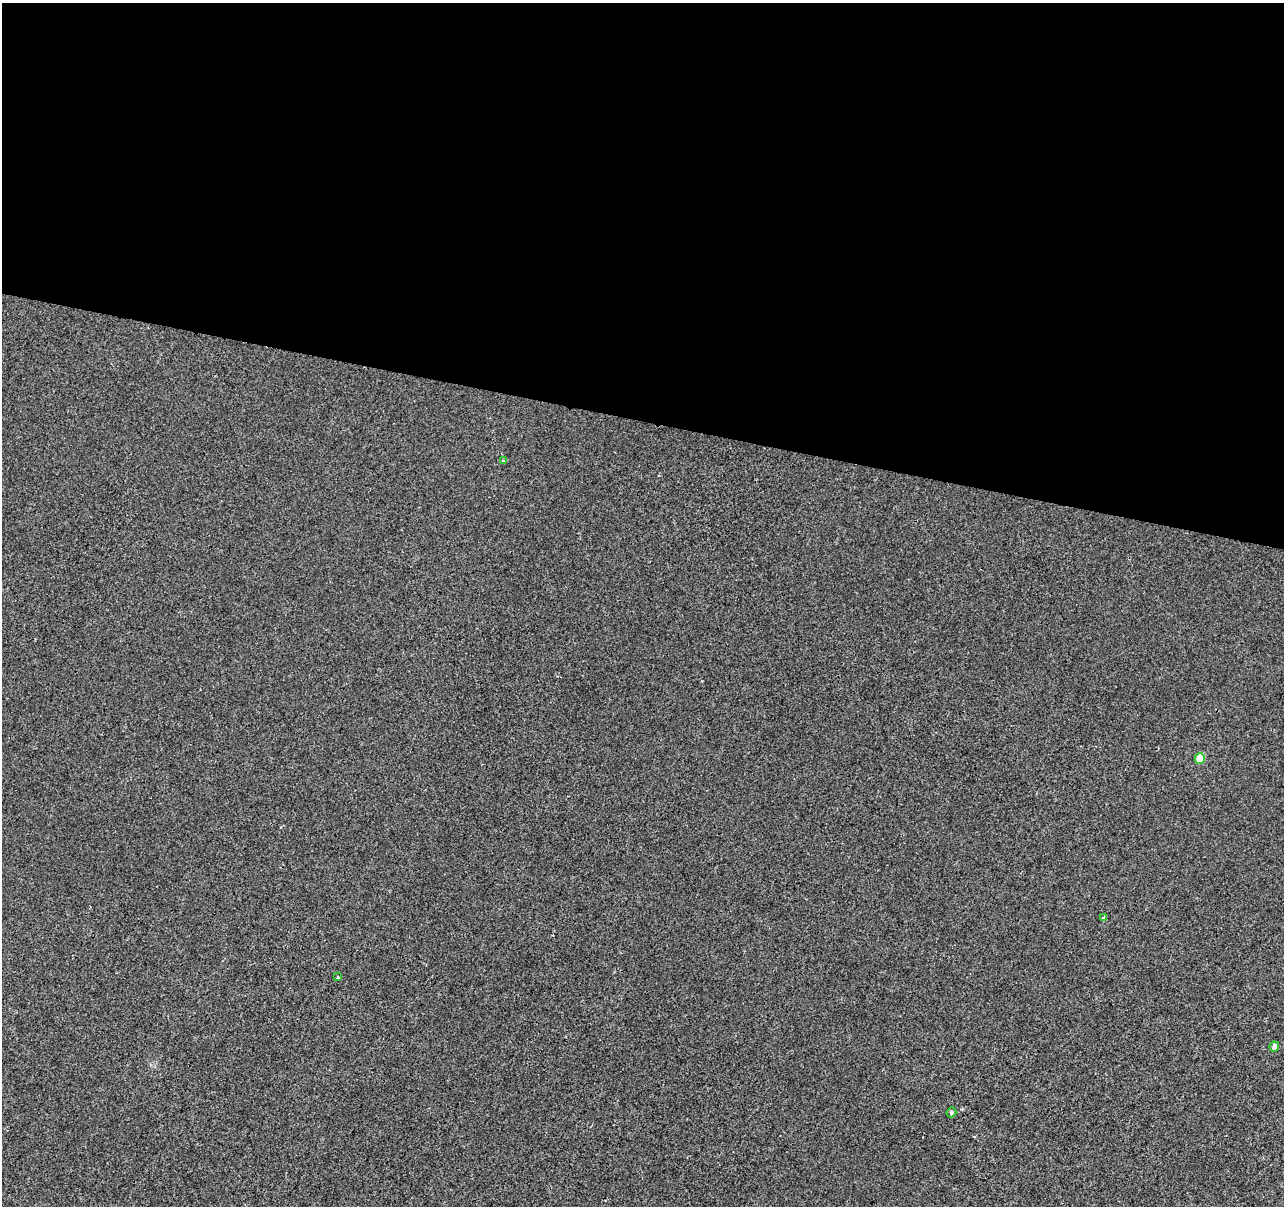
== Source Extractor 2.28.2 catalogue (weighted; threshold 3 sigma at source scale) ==
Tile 3 of 4 x 4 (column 3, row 1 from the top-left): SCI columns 2565-3846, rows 3834-5037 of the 5136 x 5319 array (HDU 1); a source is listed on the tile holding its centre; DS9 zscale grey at full resolution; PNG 1286 x 1208 px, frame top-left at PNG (2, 3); each listed source drawn as its Kron ellipse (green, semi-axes under 4 px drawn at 4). Shown black and unused: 35% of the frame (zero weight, under 2 of 3 exposures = <1% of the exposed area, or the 3 px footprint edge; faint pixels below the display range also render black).
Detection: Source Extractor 2.28.2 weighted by HDU 2 'WHT'; one run over the whole footprint, this tile lists its part. Background 3.32e-04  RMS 0.0042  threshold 0.0188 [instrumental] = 3 sigma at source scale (4.5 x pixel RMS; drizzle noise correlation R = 1.50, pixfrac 1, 0.0396/0.0396 arcsec/px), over >= 5 px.
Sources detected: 6; all 6 listed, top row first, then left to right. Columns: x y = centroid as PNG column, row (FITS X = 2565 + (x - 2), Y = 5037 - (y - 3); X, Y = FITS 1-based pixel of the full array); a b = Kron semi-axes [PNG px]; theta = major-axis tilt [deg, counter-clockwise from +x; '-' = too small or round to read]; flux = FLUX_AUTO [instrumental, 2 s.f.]
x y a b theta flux
503 461 4 4 - 0.7
1200 758 5 5 - 12
1104 917 3 3 - 0.9
337 977 3 3 - 1.1
1274 1047 5 5 - 2
951 1112 5 4 - 0.95